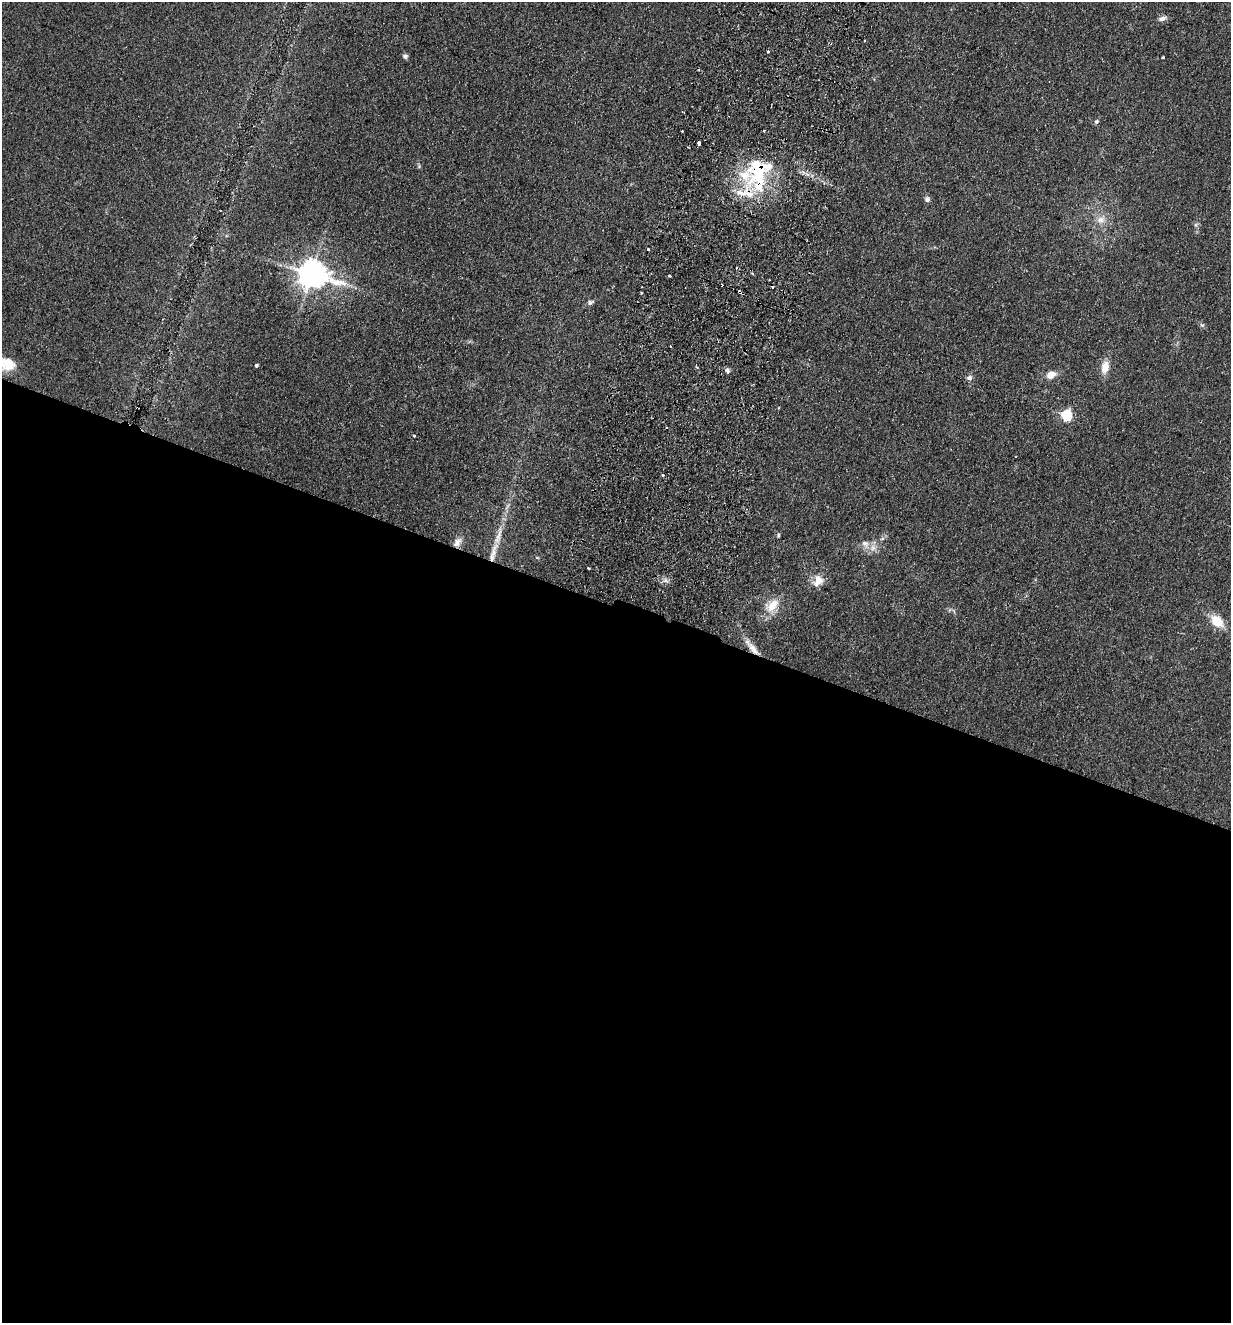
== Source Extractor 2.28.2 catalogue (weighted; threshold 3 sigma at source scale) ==
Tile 14 of 4 x 4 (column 2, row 4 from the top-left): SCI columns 1540-2768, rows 21-1341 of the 5410 x 5325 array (HDU 1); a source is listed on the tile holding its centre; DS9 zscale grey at full resolution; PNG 1233 x 1325 px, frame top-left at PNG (2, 2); no overlay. Shown black and unused: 54% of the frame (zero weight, under 2 of 3 exposures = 3% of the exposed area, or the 3 px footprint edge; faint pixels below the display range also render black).
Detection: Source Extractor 2.28.2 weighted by HDU 2 'WHT'; one run over the whole footprint, this tile lists its part. Background 0.133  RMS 0.01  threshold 0.0471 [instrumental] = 3 sigma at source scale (4.5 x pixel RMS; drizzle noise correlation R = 1.50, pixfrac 1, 0.05/0.05 arcsec/px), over >= 5 px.
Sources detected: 52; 2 cosmic-ray / hot-pixel residue — not listed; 6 inside a brighter listed object's ellipse — not listed separately; the other 44 listed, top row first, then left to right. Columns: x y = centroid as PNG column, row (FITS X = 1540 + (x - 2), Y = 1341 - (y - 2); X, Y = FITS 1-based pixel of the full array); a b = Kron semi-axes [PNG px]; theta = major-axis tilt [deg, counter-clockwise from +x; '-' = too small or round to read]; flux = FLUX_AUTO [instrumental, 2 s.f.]
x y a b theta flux
1162 18 11 6 19 4.3
864 40 3 3 - 2.5
768 51 3 3 - 5.5
405 56 6 6 - 2.7
1163 57 3 3 - 1.3
1096 122 5 4 - 2.4
682 131 3 3 - 1.6
699 144 4 3 - 10
758 173 53 23 -85 74
927 199 7 7 - 3.2
1101 220 14 11 33 10
1195 225 6 4 71 1.6
648 249 3 3 - 1.3
752 273 3 2 - 1.2
311 274 10 8 -12 1500
670 276 3 2 - 0.97
773 286 3 3 - 3.6
740 292 4 3 - 10
641 293 3 2 - 1.1
590 302 9 5 26 2.8
1202 325 7 5 -29 1.9
670 346 3 2 - 0.85
6 364 24 14 -8 23
256 366 4 3 - 1.9
697 367 4 3 - 1.3
1105 367 17 10 78 11
727 370 7 6 - 3.3
1051 375 11 8 25 9.9
969 378 8 6 26 3.1
1066 415 5 5 - 92
667 428 3 3 - 1.8
414 436 3 3 - 1.2
663 475 4 3 - 1.1
778 535 5 4 - 1.4
882 539 6 4 20 1.7
457 542 14 9 49 7.2
873 548 10 10 - 6.7
493 552 35 8 73 21
589 568 3 2 - 0.9
665 580 7 5 -45 3
818 581 17 14 48 12
772 605 23 15 51 19
1217 621 16 10 -44 21
752 648 28 7 -50 13
Overlapping masked pixels (flux is a lower limit): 5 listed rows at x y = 758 173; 740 292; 457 542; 493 552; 752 648
Isophote crosses this tile's border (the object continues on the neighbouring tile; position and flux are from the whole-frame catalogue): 1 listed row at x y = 6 364